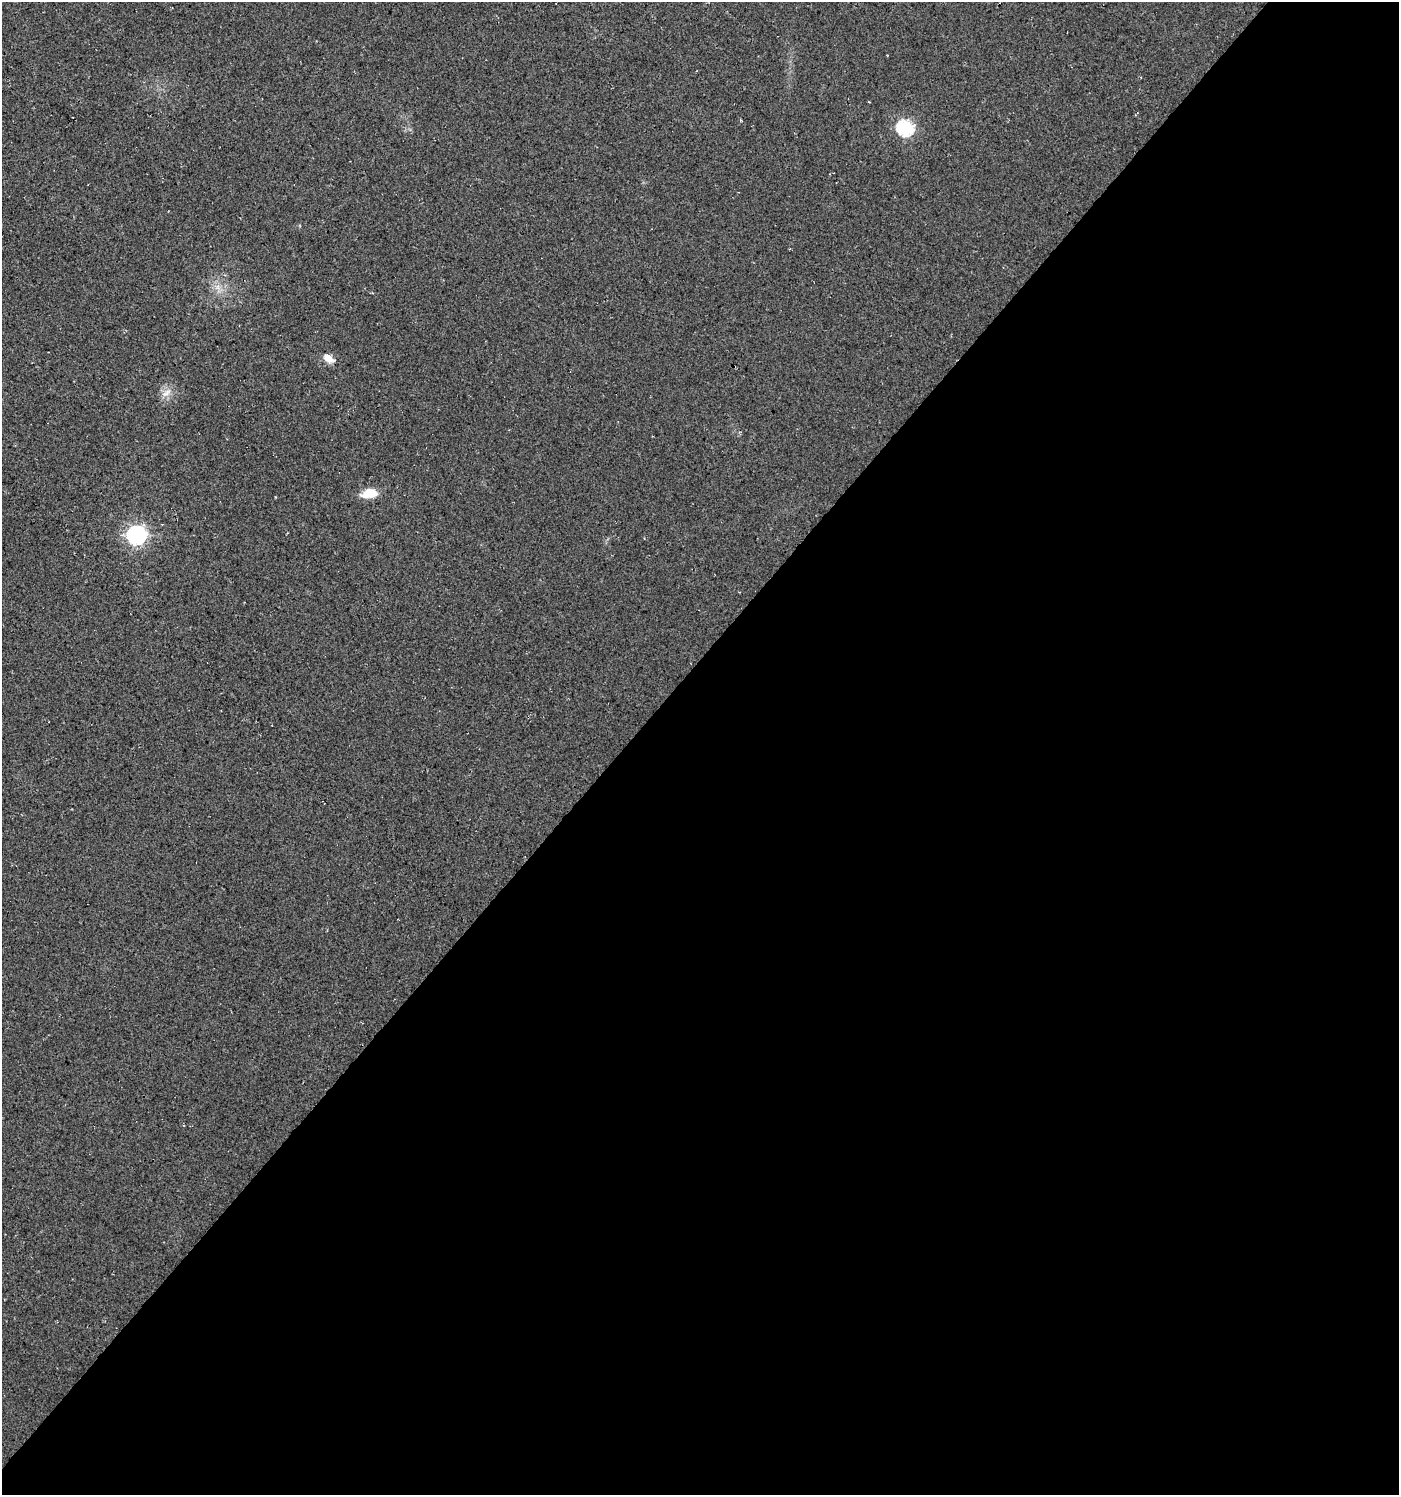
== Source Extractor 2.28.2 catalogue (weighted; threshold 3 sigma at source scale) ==
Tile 12 of 4 x 4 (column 4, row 3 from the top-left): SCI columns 4463-5859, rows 1535-3027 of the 6067 x 6059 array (HDU 1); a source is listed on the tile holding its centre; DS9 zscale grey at full resolution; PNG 1401 x 1497 px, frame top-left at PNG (2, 2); no overlay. Shown black and unused: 55% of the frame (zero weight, under 3 of 4 exposures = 5% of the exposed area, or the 3 px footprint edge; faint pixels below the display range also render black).
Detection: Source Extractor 2.28.2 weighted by HDU 2 'WHT'; one run over the whole footprint, this tile lists its part. Background 0.03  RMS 0.0079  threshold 0.0358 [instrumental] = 3 sigma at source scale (4.5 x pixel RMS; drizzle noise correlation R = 1.50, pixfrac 1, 0.0396/0.0396 arcsec/px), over >= 5 px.
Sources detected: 6; all 6 listed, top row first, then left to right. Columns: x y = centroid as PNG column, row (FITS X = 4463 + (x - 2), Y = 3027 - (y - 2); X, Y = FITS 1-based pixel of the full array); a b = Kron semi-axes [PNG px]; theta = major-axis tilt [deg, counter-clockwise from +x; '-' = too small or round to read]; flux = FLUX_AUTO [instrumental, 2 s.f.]
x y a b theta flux
905 128 7 7 - 170
218 287 7 4 72 2.7
328 358 15 9 -32 7.3
166 393 19 6 38 5.4
369 493 18 10 9 15
136 535 8 7 - 330